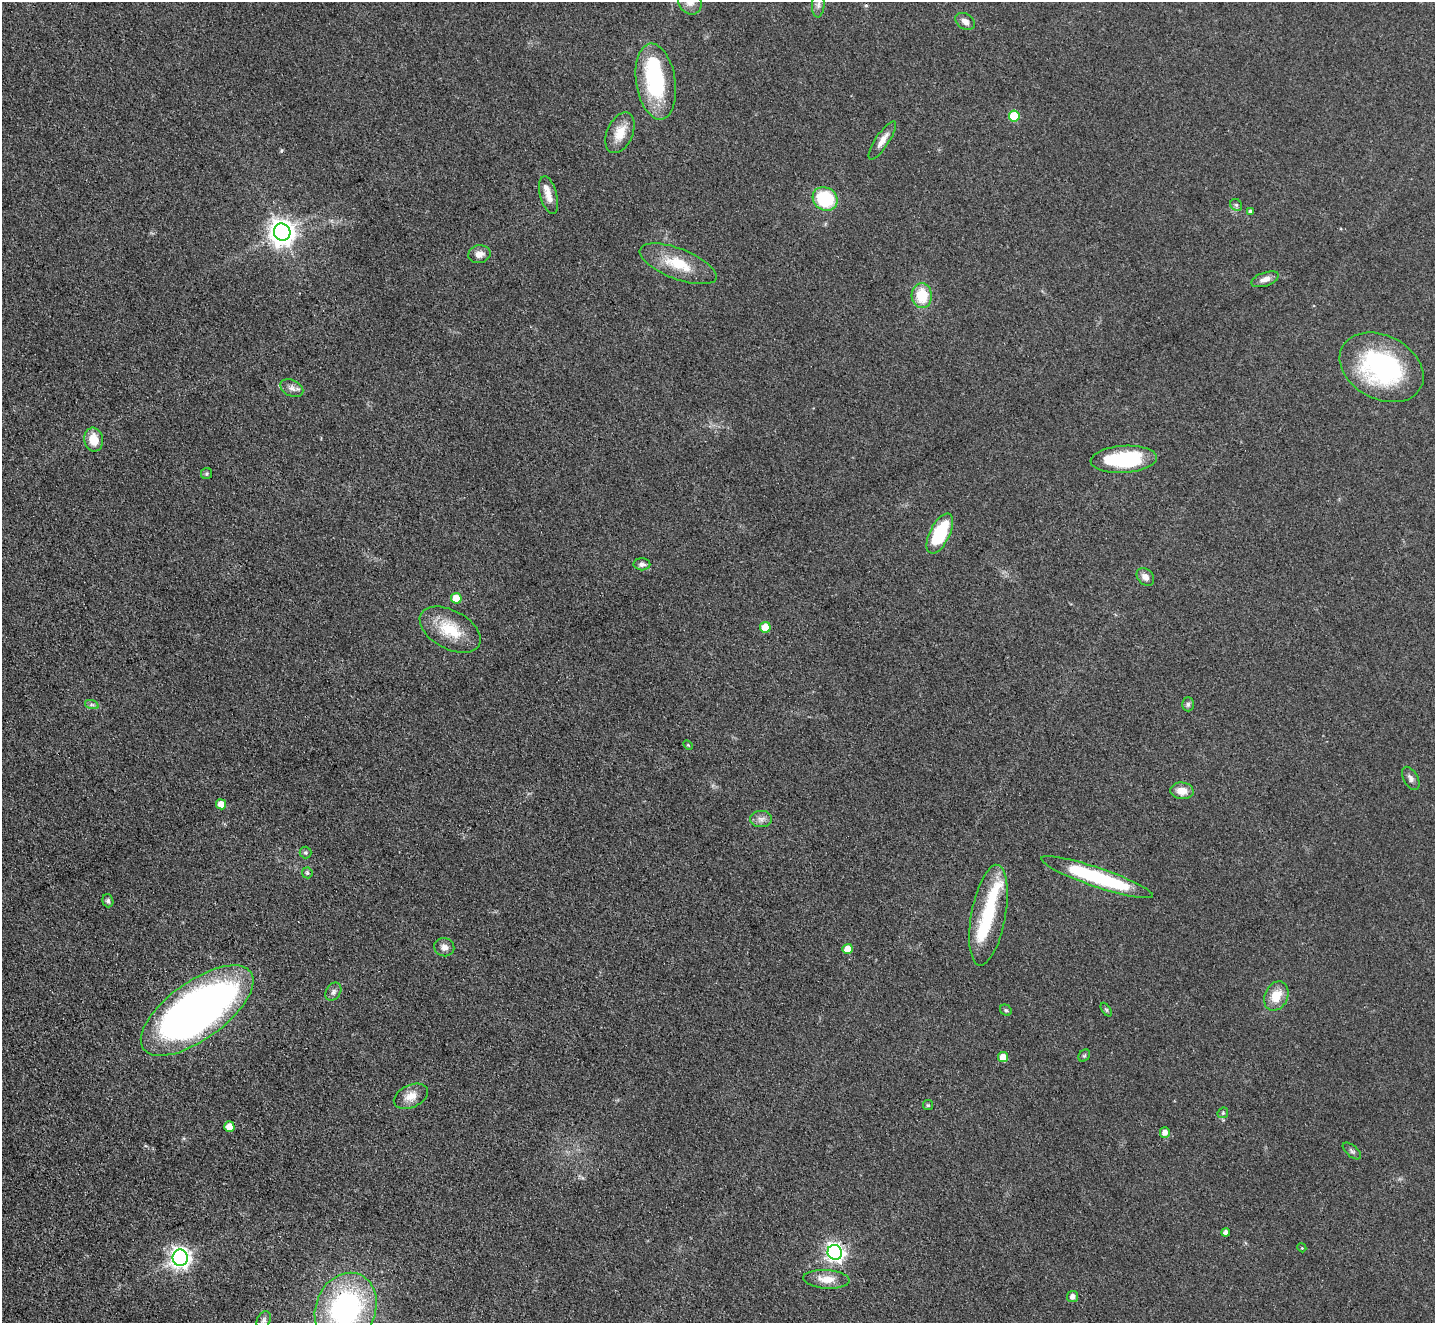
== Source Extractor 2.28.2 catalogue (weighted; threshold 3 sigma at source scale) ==
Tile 7 of 4 x 4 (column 3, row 2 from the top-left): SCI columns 2870-4302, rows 2933-4253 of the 5739 x 5728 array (HDU 1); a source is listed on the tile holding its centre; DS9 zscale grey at full resolution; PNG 1437 x 1325 px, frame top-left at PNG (2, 2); each listed source drawn as its Kron ellipse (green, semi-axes under 4 px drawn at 4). Shown black and unused: <1% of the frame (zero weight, under 3 of 4 exposures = <1% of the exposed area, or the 3 px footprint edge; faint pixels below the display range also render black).
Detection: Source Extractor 2.28.2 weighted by HDU 2 'WHT'; one run over the whole footprint, this tile lists its part. Background 0.0737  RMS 0.0063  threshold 0.0283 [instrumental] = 3 sigma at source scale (4.5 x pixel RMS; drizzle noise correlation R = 1.50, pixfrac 1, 0.05/0.05 arcsec/px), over >= 5 px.
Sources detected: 67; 1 inside a brighter object's white glare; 1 cosmic-ray / hot-pixel residue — neither listed nor drawn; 3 inside a brighter listed object's ellipse — not listed separately; the other 62 listed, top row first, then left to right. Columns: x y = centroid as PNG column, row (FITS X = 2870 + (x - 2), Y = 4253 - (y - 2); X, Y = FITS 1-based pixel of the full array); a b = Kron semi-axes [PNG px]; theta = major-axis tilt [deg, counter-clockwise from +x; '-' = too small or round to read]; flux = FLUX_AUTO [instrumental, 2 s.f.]
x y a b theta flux
690 2 13 11 -58 5.6
818 5 13 6 86 2.6
965 21 10 7 -35 3.5
656 82 38 19 -81 60
1014 116 5 5 - 23
620 133 21 13 66 11
882 140 22 6 56 5.6
549 195 19 8 -74 6.7
825 199 13 11 -36 38
1236 205 6 5 - 1.3
1250 211 4 3 - 1.1
282 232 8 8 - 680
479 254 11 9 10 4.6
678 264 41 15 -21 22
1265 279 14 6 19 4
922 296 12 10 -87 20
1382 367 44 31 -28 99
292 388 12 8 -27 3.5
94 440 12 9 -81 11
1124 459 33 13 4 50
207 474 5 5 - 1.1
940 533 22 10 63 37
642 564 8 6 0 2.3
1145 577 10 7 -44 3.8
456 598 5 5 - 13
765 627 5 5 - 10
450 630 33 19 -28 22
1188 704 7 6 - 1.4
92 705 7 4 -18 1.3
688 745 5 3 - 0.7
1411 778 12 7 -61 2.7
1182 791 11 8 -4 6.7
221 804 5 5 - 8.7
761 819 11 8 -1 3.5
305 853 6 6 - 1.1
307 873 5 5 - 1.1
1097 877 59 9 -19 65
108 901 6 5 - 1.7
988 915 51 17 80 38
444 947 10 9 - 3.6
848 949 5 5 - 8.7
333 992 10 7 58 2.4
1276 996 15 11 65 13
197 1010 66 29 36 460
1006 1010 6 5 - 1.1
1106 1010 8 4 -56 0.92
1084 1056 6 5 - 1.1
1003 1057 5 5 - 8.5
411 1096 18 11 24 7.4
928 1105 5 5 - 0.93
1223 1113 6 5 - 0.95
229 1127 5 5 - 9.1
1165 1132 5 5 - 4.3
1352 1151 11 5 -40 1.7
1226 1232 4 4 - 2.5
1302 1248 4 3 - 0.58
835 1252 7 7 - 260
180 1258 8 7 - 370
826 1279 23 9 -4 9.2
1073 1297 5 5 - 3
346 1309 37 30 67 130
264 1320 9 6 66 1.9
Isophote crosses this tile's border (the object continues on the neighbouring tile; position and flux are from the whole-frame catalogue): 2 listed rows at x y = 690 2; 346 1309